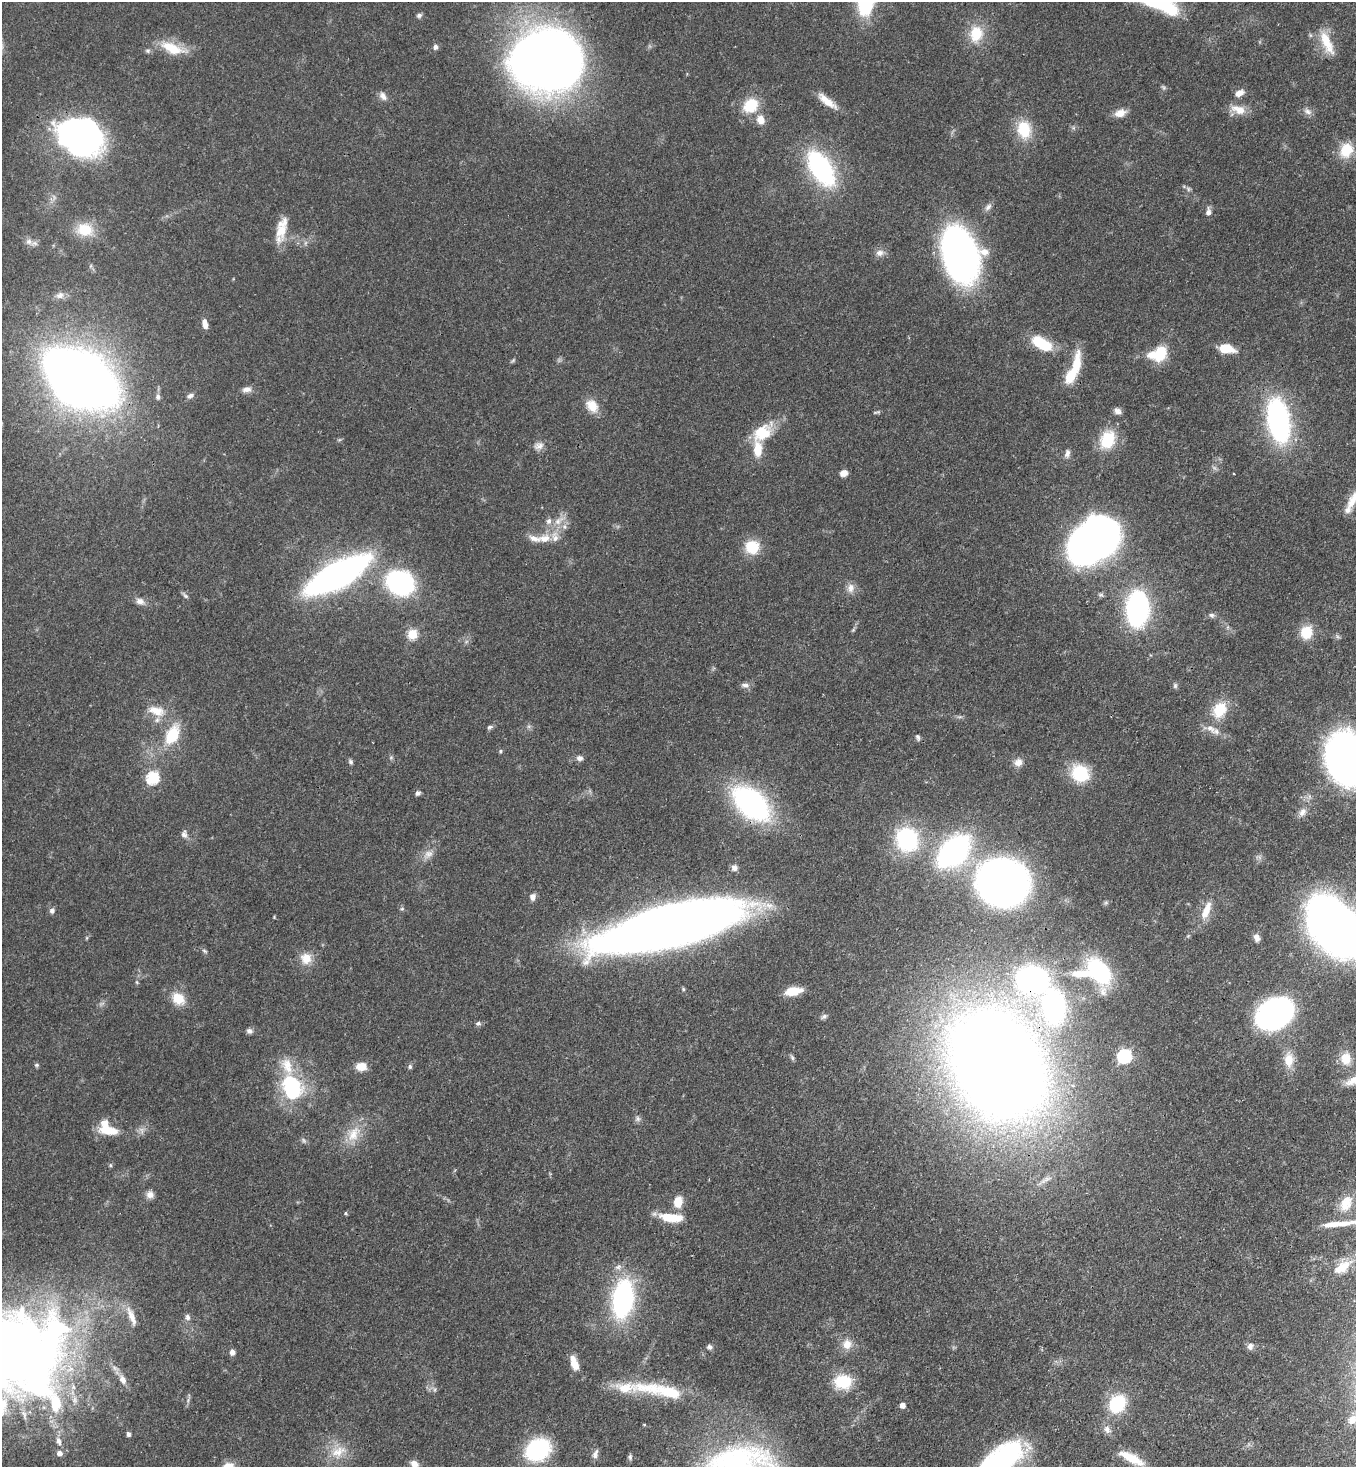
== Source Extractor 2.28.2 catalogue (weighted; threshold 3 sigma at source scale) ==
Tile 6 of 4 x 4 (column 2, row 2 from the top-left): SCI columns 1579-2932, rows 2991-4455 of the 6003 x 5981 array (HDU 1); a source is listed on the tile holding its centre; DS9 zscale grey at full resolution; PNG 1358 x 1469 px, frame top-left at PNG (2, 2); no overlay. Shown black and unused: <1% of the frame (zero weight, under 3 of 4 exposures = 7% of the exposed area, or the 3 px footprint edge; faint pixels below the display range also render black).
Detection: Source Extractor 2.28.2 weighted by HDU 2 'WHT'; one run over the whole footprint, this tile lists its part. Background 0.0852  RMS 0.0039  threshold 0.0175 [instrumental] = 3 sigma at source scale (4.5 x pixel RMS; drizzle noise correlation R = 1.50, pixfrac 1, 0.05/0.05 arcsec/px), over >= 5 px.
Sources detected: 177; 2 too faint to see at this stretch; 8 inside a brighter object's white glare — not listed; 14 inside a brighter listed object's ellipse — not listed separately; the other 153 listed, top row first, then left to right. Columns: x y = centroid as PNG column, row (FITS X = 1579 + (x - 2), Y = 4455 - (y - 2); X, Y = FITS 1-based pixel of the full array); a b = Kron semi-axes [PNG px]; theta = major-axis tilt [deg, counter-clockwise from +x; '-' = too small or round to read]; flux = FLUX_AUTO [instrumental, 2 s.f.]
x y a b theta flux
1172 10 13 11 -17 11
419 15 7 6 - 1
976 34 24 18 82 11
1327 42 34 11 -65 8.9
435 47 7 6 - 1.1
172 48 33 13 -20 11
148 51 7 5 0 0.86
546 60 60 51 -5 400
1239 93 10 7 30 3
383 96 12 7 -54 2
827 101 27 8 -38 5.6
750 105 18 14 41 12
1238 109 21 11 -20 5.2
1307 111 12 7 -34 1.9
1120 113 14 9 17 3.9
761 120 12 10 -71 3.9
1024 129 22 17 -79 12
80 137 38 30 -15 160
1346 150 19 15 66 9.7
821 168 31 16 -58 67
1188 189 7 5 -61 0.84
988 207 11 6 46 1.6
1208 212 10 6 87 1.8
85 230 22 17 -9 9.9
281 231 21 15 74 8.3
29 242 9 8 - 2
880 253 12 9 9 2.2
960 255 40 25 -70 180
60 295 12 9 24 2.3
205 324 11 6 -79 2.7
1042 344 22 10 -29 16
1226 348 15 8 -9 9.7
1160 353 21 14 68 11
513 360 7 4 45 0.57
1076 364 34 10 81 11
81 378 47 27 -31 590
247 389 13 8 8 2.1
190 396 9 7 28 1.3
158 397 8 6 -89 1.2
592 406 17 12 -52 6.4
1117 411 9 7 -31 1.7
877 412 11 3 12 0.64
1278 420 30 15 -81 110
762 433 24 17 34 13
1107 440 22 17 68 14
539 446 15 10 12 2.5
1067 453 12 7 76 1.7
844 473 8 6 13 2.8
1353 500 26 9 60 5.3
559 521 18 8 41 4.7
544 538 17 11 11 5.1
1092 541 35 26 38 370
752 547 14 14 - 11
337 575 38 14 29 250
401 583 25 20 -23 66
850 588 13 10 82 2.8
186 596 8 5 -28 0.85
140 601 12 8 -20 2.3
1137 609 19 12 88 140
1212 615 9 7 -6 1.2
853 630 6 4 19 0.48
1306 632 15 13 83 8.7
412 634 6 5 - 20
745 685 12 7 -9 1.6
1175 686 8 6 90 0.88
1220 710 21 16 62 11
156 711 25 13 -16 7.7
490 727 8 5 23 0.87
172 735 27 16 64 14
918 737 8 5 -70 0.91
500 751 5 4 - 0.55
580 758 8 7 - 1.5
1346 758 31 24 -79 310
351 762 7 5 -58 0.85
1018 762 12 10 26 2.8
1080 773 18 16 -45 19
153 778 7 6 - 37
418 793 7 6 - 1.1
751 803 25 15 -43 130
1302 812 13 9 53 2.5
184 834 10 8 -79 1.6
907 839 30 27 -67 37
953 851 27 16 45 110
428 854 14 10 28 3.1
734 868 8 8 - 1.6
1003 882 38 35 -13 210
533 897 8 6 86 2
1106 902 7 4 19 0.7
402 909 6 4 1 0.57
1206 910 27 9 68 6.3
52 911 7 6 - 1.2
671 926 108 28 14 710
1344 934 36 27 -12 350
1257 938 10 7 -71 1.9
205 951 8 4 -35 0.68
306 958 15 14 - 5.6
1099 971 29 18 -50 39
1032 979 21 16 -4 120
137 982 6 4 -88 0.53
683 989 5 4 - 0.53
793 991 15 7 9 9.2
178 999 16 13 -38 7.1
1054 1006 37 23 -85 65
1274 1014 23 17 31 200
824 1016 8 6 32 1.1
478 1023 7 6 - 1.1
249 1031 8 7 - 1.3
1125 1056 7 6 - 64
792 1058 9 5 -64 0.76
1346 1059 15 12 -81 6.2
1289 1060 20 12 -87 6.1
37 1065 6 5 - 0.62
998 1065 71 54 -59 1100
287 1066 93 30 -78 25
361 1066 11 9 1 4.9
410 1067 7 5 -76 0.77
638 1119 8 7 - 1.2
109 1130 27 11 -9 8.2
354 1134 26 15 61 8.8
110 1165 6 3 -71 0.48
150 1195 9 9 - 2.3
678 1202 11 9 79 6.8
1346 1203 22 14 66 6.8
346 1213 5 4 - 0.51
671 1217 28 9 -6 11
1334 1224 12 8 5 2.4
1342 1267 26 12 35 7.4
623 1299 31 16 82 74
131 1316 30 8 -67 4.8
188 1317 8 6 -84 1.4
847 1344 14 13 - 4.5
1250 1346 10 8 67 1.8
709 1347 6 6 - 1.2
11 1350 58 51 -44 750
232 1352 6 6 - 1.8
574 1363 14 7 -71 6.4
123 1380 12 8 -64 2.5
843 1382 18 14 5 16
648 1388 54 17 -6 19
1117 1404 16 13 53 24
902 1405 5 5 - 3
1352 1420 14 10 38 2.9
1107 1430 12 9 -52 2.3
128 1434 6 5 - 0.97
59 1441 12 6 -72 1.9
538 1449 19 16 34 46
338 1452 24 13 22 7.4
59 1453 5 5 - 2.2
595 1454 13 6 71 1.7
630 1457 8 6 -89 0.86
1131 1458 33 10 -27 9.2
414 1464 10 8 -52 2.4
991 1466 53 34 66 51
Overlapping masked pixels (flux is a lower limit): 5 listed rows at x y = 546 60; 751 803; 671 926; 1032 979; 998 1065
Isophote crosses this tile's border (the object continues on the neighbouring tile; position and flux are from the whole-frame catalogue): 6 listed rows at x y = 1353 500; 1346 758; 1344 934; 11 1350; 414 1464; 991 1466